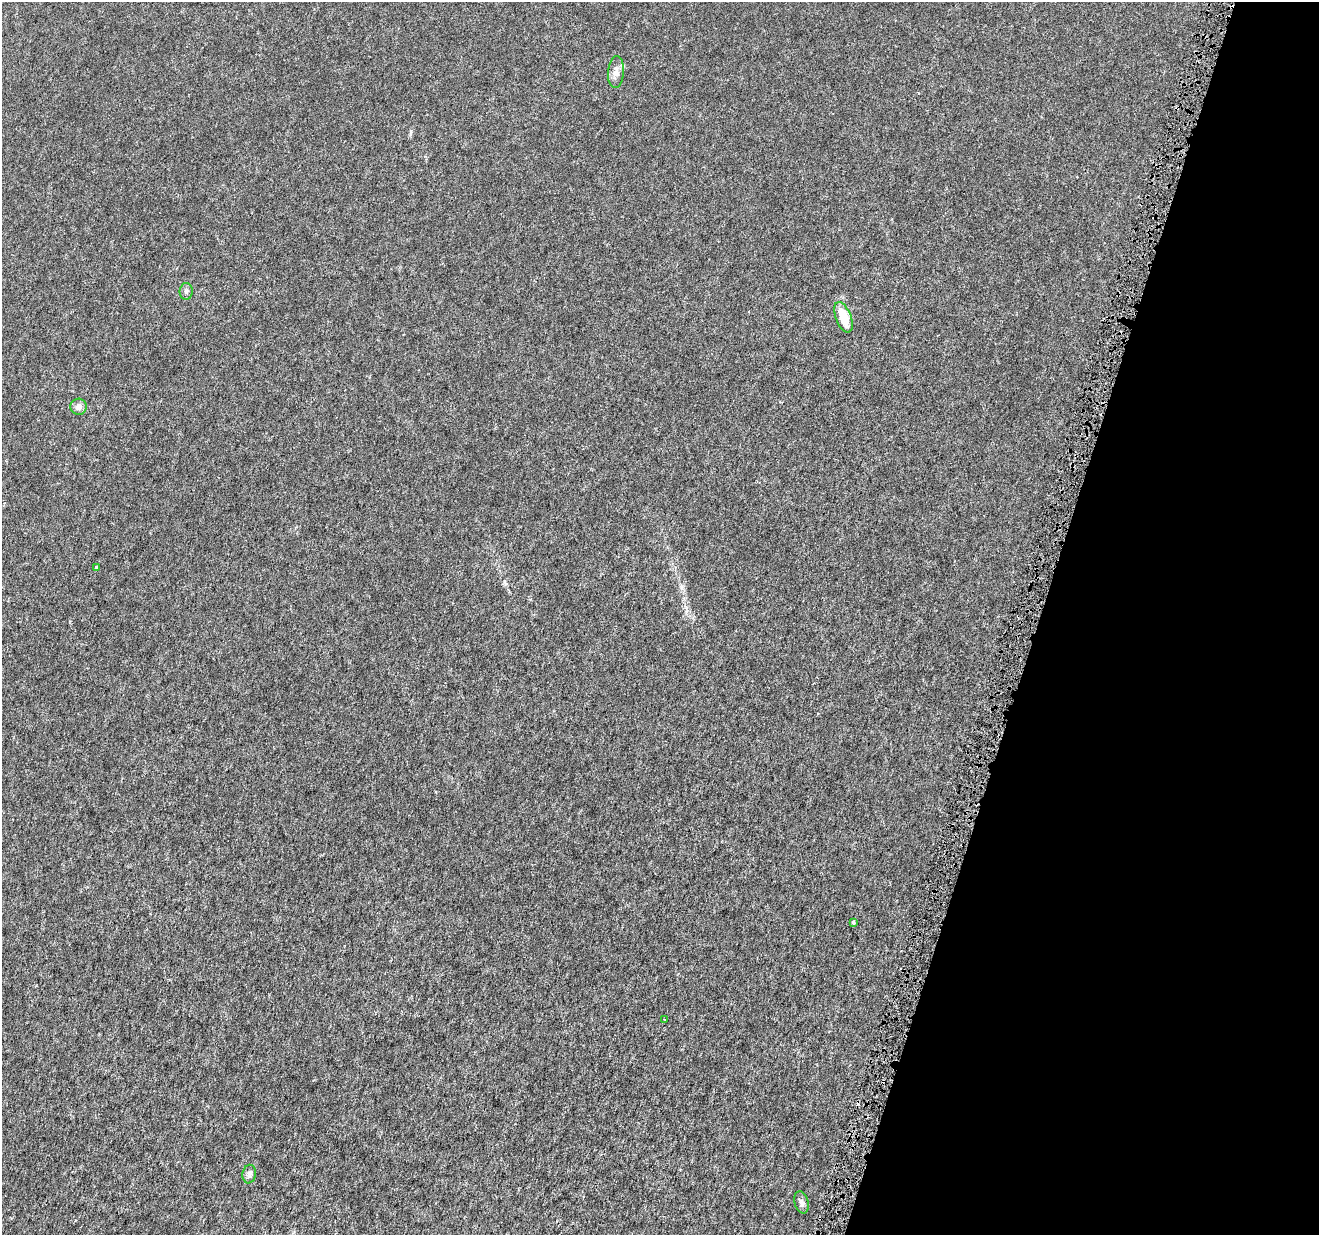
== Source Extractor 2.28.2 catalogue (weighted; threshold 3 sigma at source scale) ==
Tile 8 of 4 x 4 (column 4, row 2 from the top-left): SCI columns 3963-5279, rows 2758-3990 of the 5282 x 5454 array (HDU 1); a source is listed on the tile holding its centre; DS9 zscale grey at full resolution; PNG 1321 x 1237 px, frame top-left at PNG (2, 2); each listed source drawn as its Kron ellipse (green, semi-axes under 4 px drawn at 4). Shown black and unused: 21% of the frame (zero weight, under 4 of 8 exposures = <1% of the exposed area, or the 3 px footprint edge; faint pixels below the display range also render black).
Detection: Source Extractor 2.28.2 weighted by HDU 2 'WHT'; one run over the whole footprint, this tile lists its part. Background 3.03e-04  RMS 8.1e-04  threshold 0.00332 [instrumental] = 3 sigma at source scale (4.09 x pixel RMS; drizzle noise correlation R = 1.36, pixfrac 0.8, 0.0396/0.0396 arcsec/px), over >= 5 px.
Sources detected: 12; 2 cosmic-ray / hot-pixel residue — neither listed nor drawn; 1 inside a brighter listed object's ellipse — not listed separately; the other 9 listed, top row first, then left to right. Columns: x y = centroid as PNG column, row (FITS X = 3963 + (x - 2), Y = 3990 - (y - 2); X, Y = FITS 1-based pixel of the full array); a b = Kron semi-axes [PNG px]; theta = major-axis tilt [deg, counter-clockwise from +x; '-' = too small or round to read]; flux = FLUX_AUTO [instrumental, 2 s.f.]
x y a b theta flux
616 72 16 8 85 0.46
186 291 8 6 86 0.2
843 317 16 7 -69 1.8
79 407 8 8 - 0.36
97 567 4 3 - 0.13
853 922 4 3 - 0.11
665 1020 4 3 - 0.066
249 1174 9 6 81 0.24
802 1202 11 7 -73 0.27